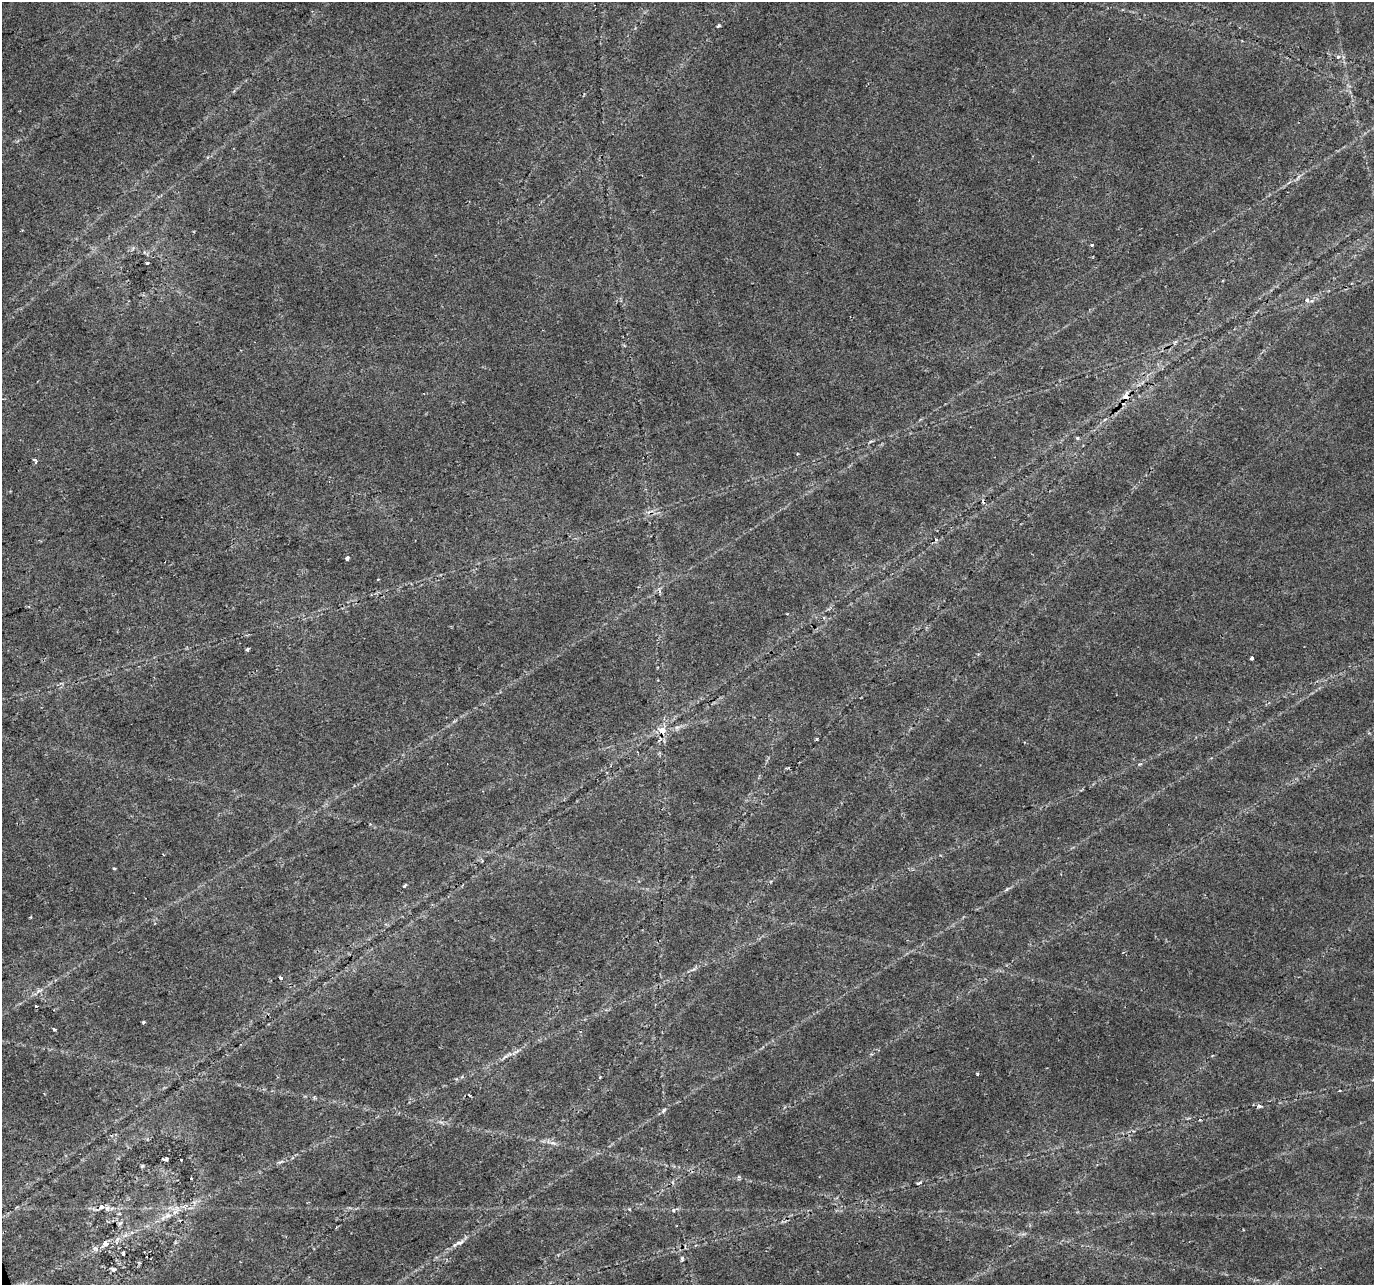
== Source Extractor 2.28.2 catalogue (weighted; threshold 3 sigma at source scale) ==
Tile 7 of 4 x 4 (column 3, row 2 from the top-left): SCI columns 2748-4119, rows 2693-3975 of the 5492 x 5329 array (HDU 1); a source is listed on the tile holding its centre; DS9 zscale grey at full resolution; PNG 1376 x 1287 px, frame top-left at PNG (2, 2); no overlay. Shown black and unused: <1% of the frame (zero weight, under 2 of 3 exposures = <1% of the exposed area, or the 3 px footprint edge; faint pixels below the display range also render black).
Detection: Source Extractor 2.28.2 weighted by HDU 2 'WHT'; one run over the whole footprint, this tile lists its part. Background 0.0273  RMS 0.0036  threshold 0.0163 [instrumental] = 3 sigma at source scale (4.5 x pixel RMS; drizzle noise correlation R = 1.50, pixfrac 1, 0.0396/0.0396 arcsec/px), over >= 5 px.
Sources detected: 50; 5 cosmic-ray / hot-pixel residue — not listed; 1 inside a brighter listed object's ellipse — not listed separately; the other 44 listed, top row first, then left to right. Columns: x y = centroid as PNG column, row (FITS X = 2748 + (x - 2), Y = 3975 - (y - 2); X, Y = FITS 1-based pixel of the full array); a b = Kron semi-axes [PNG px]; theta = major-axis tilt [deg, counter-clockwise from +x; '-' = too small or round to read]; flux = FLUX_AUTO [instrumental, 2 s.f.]
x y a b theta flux
718 26 6 3 19 0.4
1338 57 5 5 - 0.76
1092 245 3 3 - 1.4
147 263 4 3 - 0.55
1307 300 6 5 - 0.94
1126 397 10 7 78 2.9
1077 438 4 4 - 0.58
35 460 5 3 - 1.7
347 558 3 3 - 3.3
378 579 3 3 - 0.74
247 649 4 3 - 0.71
1252 658 3 3 - 1.8
662 731 10 9 - 3.9
817 739 3 3 - 0.41
114 868 3 3 - 0.58
405 885 4 3 - 1.9
1007 889 8 4 36 0.7
30 917 3 3 - 0.32
281 978 3 3 - 1.4
36 1006 3 3 - 0.76
143 1022 4 3 - 0.49
54 1029 3 3 - 1.5
505 1057 11 3 40 0.95
469 1095 4 3 - 0.45
314 1097 4 4 - 0.56
1259 1106 6 4 -14 0.83
664 1110 7 4 61 0.66
553 1143 11 5 -11 1.4
165 1159 5 2 - 0.8
181 1160 2 2 - 0.33
142 1166 6 3 44 0.43
739 1177 6 4 -17 0.49
191 1178 3 2 - 0.34
919 1183 6 3 24 0.55
101 1207 7 6 - 1.1
674 1210 5 3 - 0.45
168 1215 10 7 23 2.2
117 1239 7 4 70 0.86
460 1242 14 5 19 1.5
105 1244 9 8 - 1.5
95 1249 9 5 -20 1
123 1253 3 3 - 0.44
682 1259 5 4 - 0.57
113 1269 7 4 -33 0.67
Overlapping masked pixels (flux is a lower limit): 2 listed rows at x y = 1126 397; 662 731